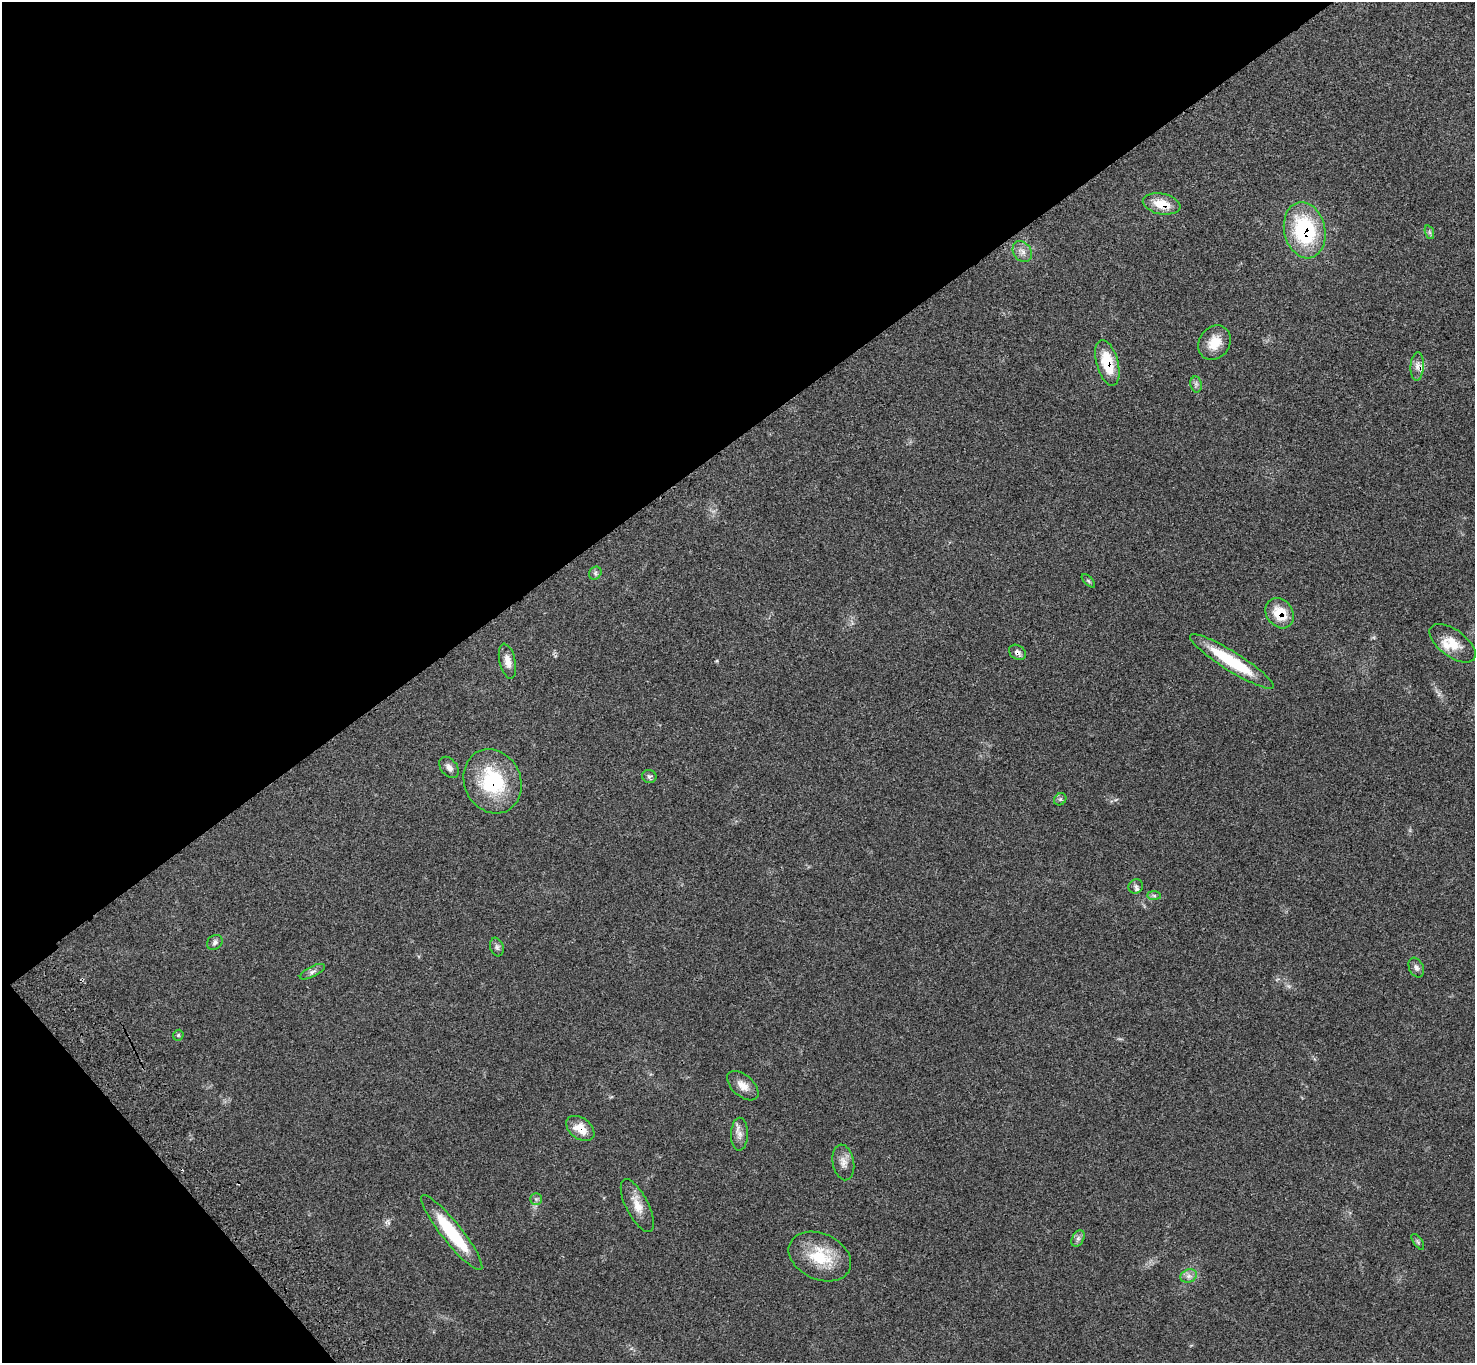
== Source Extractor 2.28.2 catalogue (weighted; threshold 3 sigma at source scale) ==
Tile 5 of 4 x 4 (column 1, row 2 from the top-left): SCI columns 104-1576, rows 2966-4326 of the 6102 x 6074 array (HDU 1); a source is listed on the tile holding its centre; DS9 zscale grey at full resolution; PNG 1477 x 1365 px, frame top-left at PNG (2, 2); each listed source drawn as its Kron ellipse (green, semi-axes under 4 px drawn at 4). Shown black and unused: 36% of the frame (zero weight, under 3 of 4 exposures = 6% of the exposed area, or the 3 px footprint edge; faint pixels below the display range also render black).
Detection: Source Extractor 2.28.2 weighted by HDU 2 'WHT'; one run over the whole footprint, this tile lists its part. Background 0.058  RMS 0.0056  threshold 0.025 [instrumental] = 3 sigma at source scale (4.5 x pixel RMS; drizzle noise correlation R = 1.50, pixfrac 1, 0.05/0.05 arcsec/px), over >= 5 px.
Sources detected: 39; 2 inside a brighter listed object's ellipse — not listed separately; the other 37 listed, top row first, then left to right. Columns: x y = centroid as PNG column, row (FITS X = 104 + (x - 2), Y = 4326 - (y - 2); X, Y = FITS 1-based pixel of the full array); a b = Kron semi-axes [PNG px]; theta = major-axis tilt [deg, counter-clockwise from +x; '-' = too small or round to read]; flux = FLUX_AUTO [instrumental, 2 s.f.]
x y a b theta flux
1162 204 19 10 -11 10
1305 230 28 20 -77 51
1429 232 7 4 -71 1
1022 252 11 8 -54 3.2
1215 343 18 15 54 9
1107 363 23 11 -75 16
1417 366 14 6 86 3.4
1196 384 8 5 -79 1.5
595 573 7 6 - 1.2
1088 581 8 3 -45 0.8
1280 613 16 13 -53 13
1453 643 27 13 -36 9.8
1017 652 9 7 -33 2
507 661 18 8 -77 4.8
1232 661 49 9 -32 31
449 767 12 8 -51 2.8
649 776 7 6 - 1.3
493 781 33 28 -65 40
1060 799 6 5 - 1
1136 886 7 6 - 1.4
1154 896 7 4 -1 1
215 942 8 7 - 1.7
497 947 9 6 -71 1.6
1416 968 10 7 -66 1.9
312 972 14 5 27 1.9
178 1035 6 5 - 0.7
743 1086 18 10 -41 5.3
580 1128 16 10 -36 8.2
739 1134 16 8 89 3.7
843 1162 18 10 -80 4.4
536 1199 5 5 - 1.1
637 1206 29 11 -63 7.6
452 1233 47 10 -51 33
1078 1239 9 6 63 1.6
1418 1242 9 4 -55 1
820 1257 33 23 -24 22
1189 1276 8 6 20 2.1
Overlapping masked pixels (flux is a lower limit): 8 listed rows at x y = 1162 204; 1305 230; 1107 363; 1417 366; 1280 613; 1017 652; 493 781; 580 1128